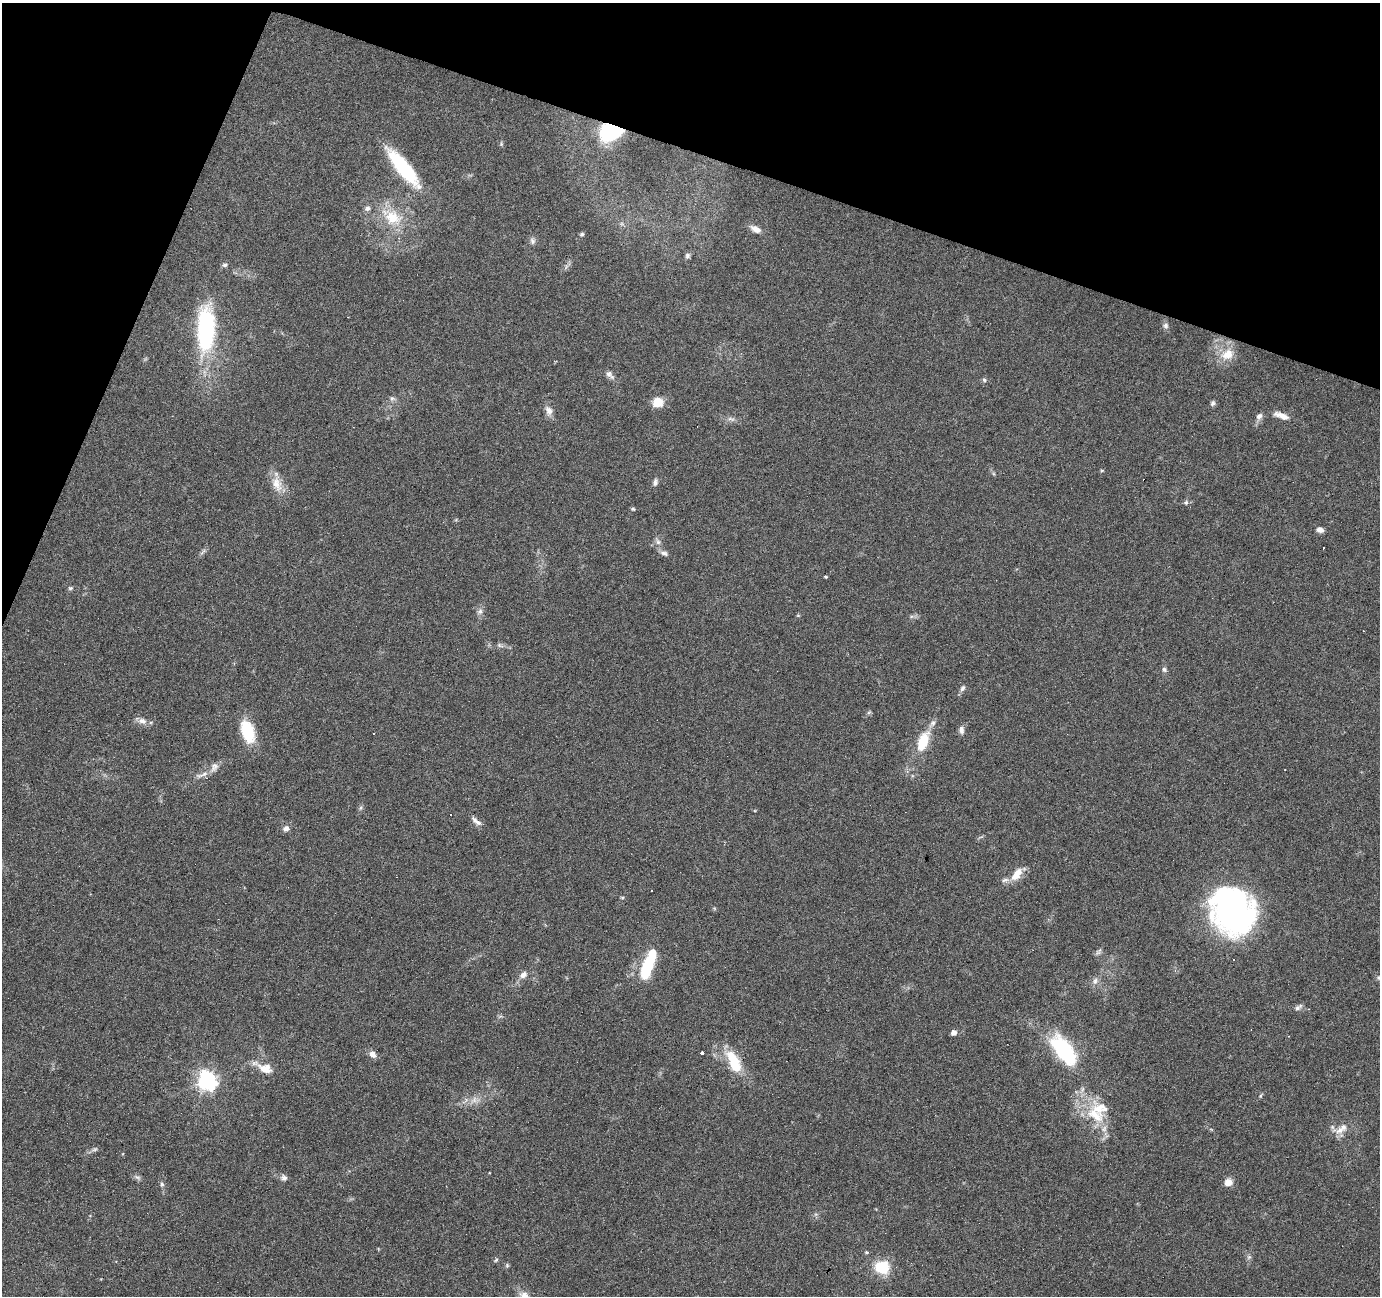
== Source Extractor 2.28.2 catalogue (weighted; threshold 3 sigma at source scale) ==
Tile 2 of 4 x 4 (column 2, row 1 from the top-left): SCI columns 1379-2756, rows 4088-5381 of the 5516 x 5653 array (HDU 1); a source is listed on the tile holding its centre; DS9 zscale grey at full resolution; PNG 1382 x 1298 px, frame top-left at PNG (2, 3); no overlay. Shown black and unused: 17% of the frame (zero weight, under 4 of 7 exposures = <1% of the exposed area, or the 3 px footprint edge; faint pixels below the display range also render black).
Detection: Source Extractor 2.28.2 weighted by HDU 2 'WHT'; one run over the whole footprint, this tile lists its part. Background 0.035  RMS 0.0028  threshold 0.0115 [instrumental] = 3 sigma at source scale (4.09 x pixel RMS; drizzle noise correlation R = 1.36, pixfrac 0.8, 0.0396/0.0396 arcsec/px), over >= 5 px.
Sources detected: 95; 1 too faint to see at this stretch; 2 inside a brighter object's white glare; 10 cosmic-ray / hot-pixel residue — not listed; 5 inside a brighter listed object's ellipse — not listed separately; the other 77 listed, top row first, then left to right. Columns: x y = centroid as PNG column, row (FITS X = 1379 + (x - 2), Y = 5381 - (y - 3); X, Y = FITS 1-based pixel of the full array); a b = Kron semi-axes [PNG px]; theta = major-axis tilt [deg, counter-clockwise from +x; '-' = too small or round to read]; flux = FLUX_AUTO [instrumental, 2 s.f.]
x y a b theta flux
613 128 20 19 - 14
501 144 6 4 -84 0.4
403 168 50 13 -51 21
392 217 35 21 -34 11
756 229 14 7 -25 2
582 234 6 5 - 0.46
532 241 9 7 -74 0.92
687 256 7 6 - 0.7
225 265 7 5 18 0.64
1166 326 9 7 89 0.87
206 329 54 20 89 32
1227 354 20 15 24 4.9
610 374 14 7 -46 1.2
984 380 6 5 - 0.52
392 399 8 5 -5 0.73
658 402 11 10 - 4.2
1212 403 7 6 - 0.62
549 410 14 8 -63 1.7
1259 416 10 8 57 1.2
1281 416 19 7 -22 2.3
731 419 12 4 -18 0.93
1102 470 6 3 19 0.27
655 482 10 6 80 0.86
277 484 24 13 -74 4.1
1186 503 6 5 - 0.53
633 509 6 4 -3 0.38
1320 530 9 6 -12 1.2
658 542 8 6 -63 0.87
203 552 13 3 45 0.6
664 553 11 6 -16 0.89
826 577 4 3 - 0.27
70 588 7 5 15 0.48
480 611 9 6 50 0.87
798 615 5 4 - 0.28
499 645 6 6 - 0.54
1164 669 7 6 - 0.64
963 688 9 6 57 0.8
869 712 7 4 19 0.38
142 721 12 8 -19 1.6
932 724 13 6 52 1.2
961 730 11 7 -89 1
247 731 21 11 -74 13
923 741 14 7 67 11
1285 769 3 2 - 0.23
202 774 23 6 18 1.9
360 808 6 4 70 0.45
450 815 3 3 - 0.54
476 821 17 6 -39 1.3
286 828 8 7 - 1.2
1016 874 21 10 52 3.5
622 898 6 4 0 0.29
1233 911 49 40 -59 79
1098 952 11 5 53 0.7
648 965 34 11 70 13
523 975 11 8 39 1.6
1379 978 6 5 - 0.54
1095 981 11 7 68 1.2
1298 1007 11 6 36 0.94
954 1032 5 5 - 1.7
1063 1050 28 13 -54 29
702 1052 3 3 - 14
372 1054 10 8 -54 1.4
734 1062 26 11 -65 9.9
266 1069 16 12 -13 3.5
207 1081 7 7 - 120
1260 1096 6 4 71 0.33
1100 1108 32 21 -25 9.6
1340 1130 14 9 38 2.5
94 1149 11 5 23 0.72
137 1177 11 5 -36 0.77
284 1178 9 8 - 1
1228 1182 9 8 - 2.1
162 1184 7 5 -87 0.59
1249 1257 7 6 - 0.62
496 1260 7 5 50 0.45
507 1265 5 5 - 0.4
882 1267 15 12 -18 9
Overlapping masked pixels (flux is a lower limit): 1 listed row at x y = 613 128
Isophote crosses this tile's border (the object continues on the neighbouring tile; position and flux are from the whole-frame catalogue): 1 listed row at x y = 1379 978